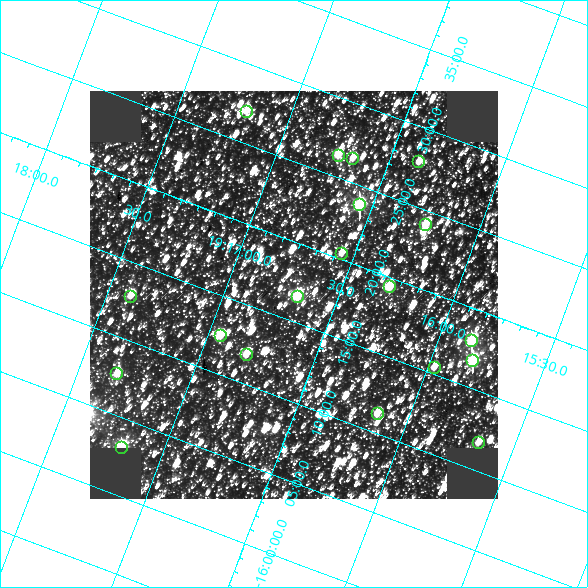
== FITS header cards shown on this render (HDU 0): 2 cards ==
NAXIS1  =                  408
NAXIS2  =                  408

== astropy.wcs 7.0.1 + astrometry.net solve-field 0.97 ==
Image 408 x 408 px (HDU 0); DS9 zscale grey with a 90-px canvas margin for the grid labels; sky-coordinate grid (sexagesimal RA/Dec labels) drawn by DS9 from the SOLVED WCS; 19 Tycho-2 reference stars matched to detected sources circled (green)
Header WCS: RA---TAN/DEC--TAN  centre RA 19:16:29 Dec -16:18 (289.12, -16.30 deg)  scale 3.97 arcsec/px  FOV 27.0' x 27.0'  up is +159 deg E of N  parity flipped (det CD > 0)
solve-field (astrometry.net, Tycho-2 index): SOLVED blind (the header's WCS was not the basis of the solution)
Solved WCS: RA---TAN-SIP/DEC--TAN-SIP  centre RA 19:16:42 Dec -16:17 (289.17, -16.28 deg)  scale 3.97 arcsec/px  FOV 27.0' x 27.1'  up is +159 deg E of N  parity flipped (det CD > 0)
** header WCS and blind solve DISAGREE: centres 3.39' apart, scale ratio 1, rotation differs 0 deg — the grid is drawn from the SOLVED WCS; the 'Header WCS' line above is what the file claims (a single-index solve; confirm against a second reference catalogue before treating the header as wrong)
Tycho-2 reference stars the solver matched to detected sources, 19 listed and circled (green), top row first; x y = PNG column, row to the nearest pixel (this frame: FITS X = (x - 90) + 1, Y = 408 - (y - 91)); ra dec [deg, ICRS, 3 dp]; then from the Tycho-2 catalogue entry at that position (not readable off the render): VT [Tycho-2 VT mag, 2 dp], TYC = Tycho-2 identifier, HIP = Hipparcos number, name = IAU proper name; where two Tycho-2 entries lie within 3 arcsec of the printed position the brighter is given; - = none
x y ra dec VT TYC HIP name
246 111 289.299 -16.450 10.05 6296-1520-1 - -
338 155 289.183 -16.440 9.23 6296-2013-1 - -
352 158 289.166 -16.442 10.41 6296-1424-1 - -
418 161 289.093 -16.464 10.40 6296-1893-1 - -
359 204 289.140 -16.397 8.92 6296-1324-1 - -
425 224 289.061 -16.402 9.99 6296-1493-1 - -
341 253 289.139 -16.339 10.55 6296-1809-1 - -
389 286 289.075 -16.324 9.31 6296-1513-1 - -
130 296 289.349 -16.214 10.10 6296-1711-1 - -
297 296 289.170 -16.278 8.40 6296-1802-1 - -
220 335 289.236 -16.207 9.86 6296-1453-1 - -
471 340 288.964 -16.300 8.59 6296-568-1 - -
246 354 289.201 -16.198 9.78 6296-1256-1 - -
472 360 288.955 -16.279 8.82 6296-452-1 - -
434 367 288.993 -16.257 10.36 6296-377-1 - -
116 373 289.333 -16.127 10.30 6296-1277-1 - -
377 413 289.036 -16.187 10.02 6296-1148-1 - -
478 442 288.915 -16.197 10.49 6296-190-1 - -
121 447 289.297 -16.052 8.50 6296-1262-1 - -